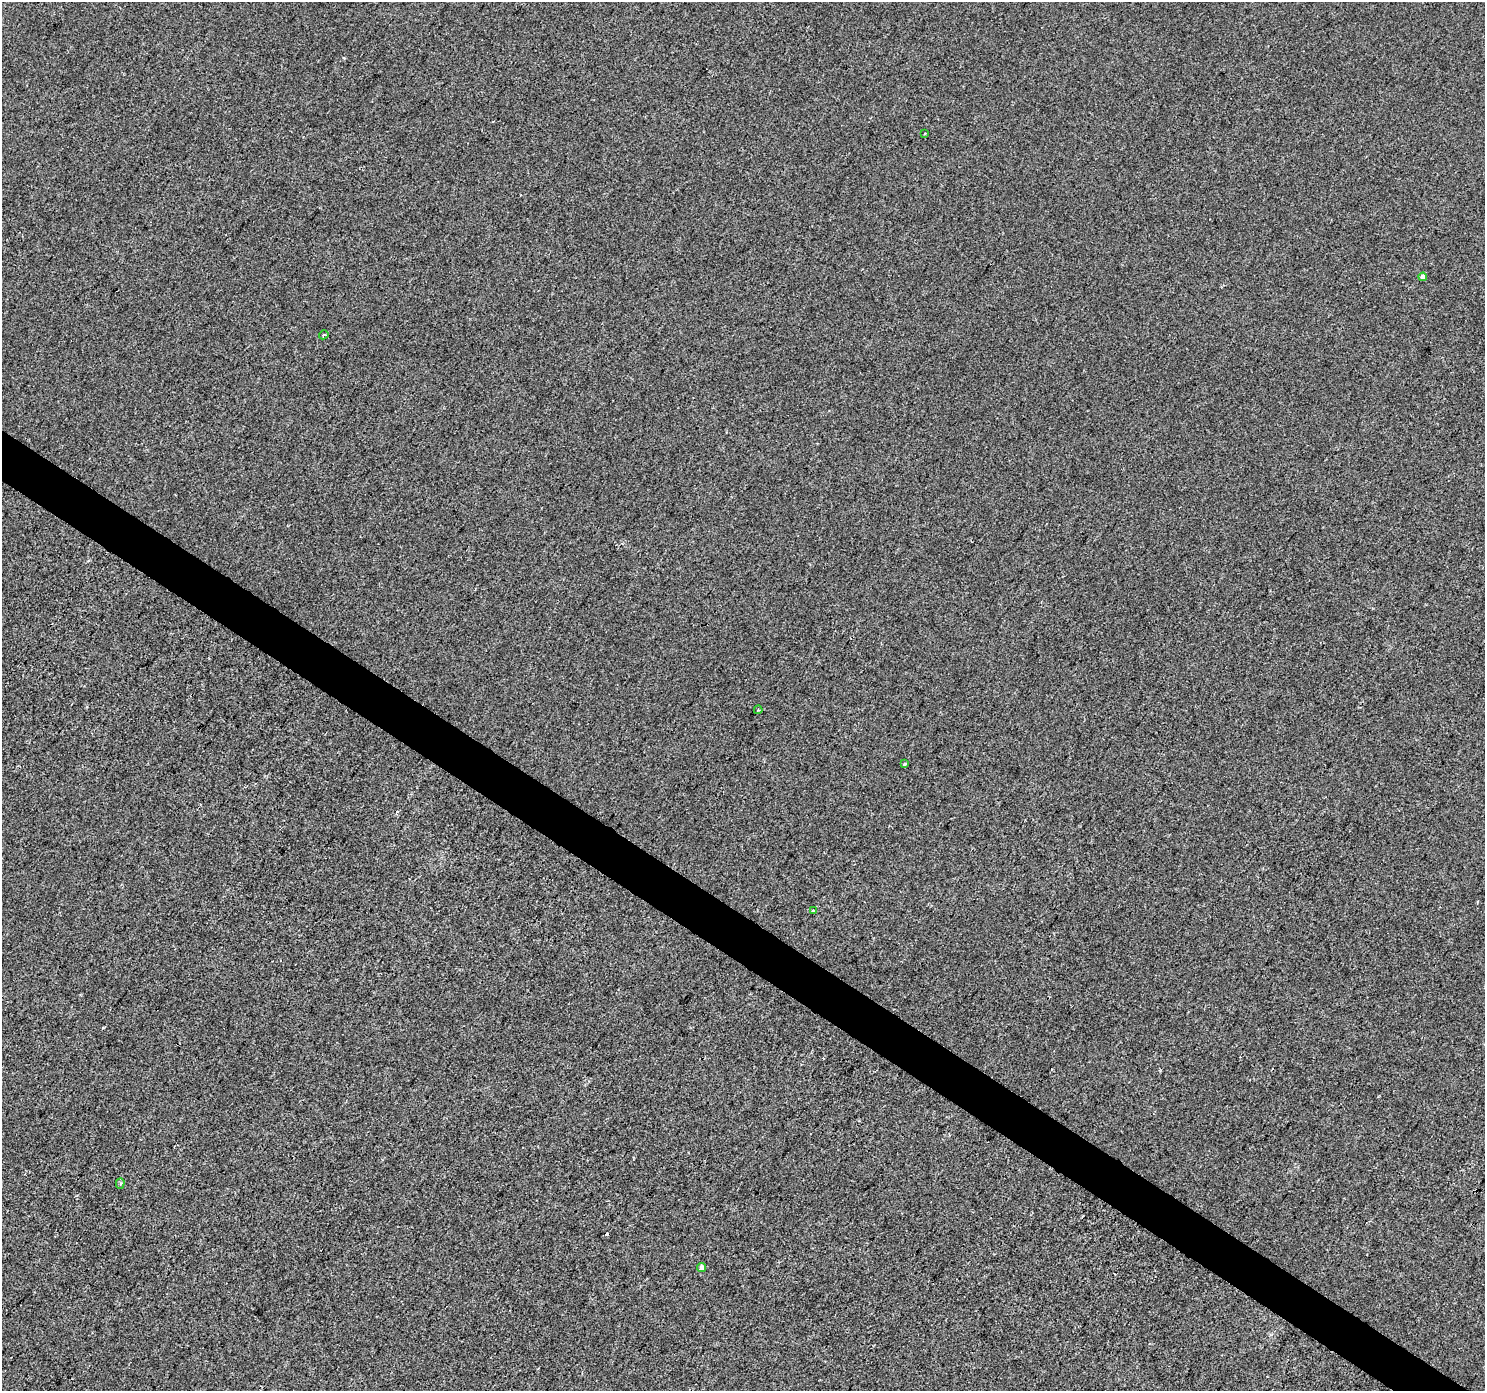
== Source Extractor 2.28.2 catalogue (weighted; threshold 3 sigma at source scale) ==
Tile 6 of 4 x 4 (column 2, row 2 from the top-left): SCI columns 1489-2971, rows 3029-4417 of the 5937 x 5990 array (HDU 1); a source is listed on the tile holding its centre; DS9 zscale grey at full resolution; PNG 1487 x 1393 px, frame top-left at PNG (2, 2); each listed source drawn as its Kron ellipse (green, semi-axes under 4 px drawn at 4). Shown black and unused: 3% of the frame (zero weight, under 2 of 3 exposures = <1% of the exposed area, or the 3 px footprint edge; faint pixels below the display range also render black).
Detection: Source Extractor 2.28.2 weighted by HDU 2 'WHT'; one run over the whole footprint, this tile lists its part. Background -4.90e-04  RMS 0.0041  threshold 0.0185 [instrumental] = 3 sigma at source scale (4.5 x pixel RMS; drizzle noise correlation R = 1.50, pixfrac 1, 0.0396/0.0396 arcsec/px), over >= 5 px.
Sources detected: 9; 1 cosmic-ray / hot-pixel residue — neither listed nor drawn; the other 8 listed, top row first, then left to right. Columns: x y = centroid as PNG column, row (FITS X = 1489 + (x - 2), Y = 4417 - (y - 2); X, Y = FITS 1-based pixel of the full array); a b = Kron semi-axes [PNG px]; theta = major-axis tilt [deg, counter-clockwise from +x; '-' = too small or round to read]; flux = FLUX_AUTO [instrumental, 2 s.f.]
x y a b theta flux
925 134 3 2 - 0.38
1423 277 4 4 - 1.9
324 335 5 3 - 0.7
758 710 4 3 - 0.49
905 764 3 3 - 1.1
813 911 4 3 - 0.59
120 1184 5 4 - 0.89
702 1267 5 4 - 2.4